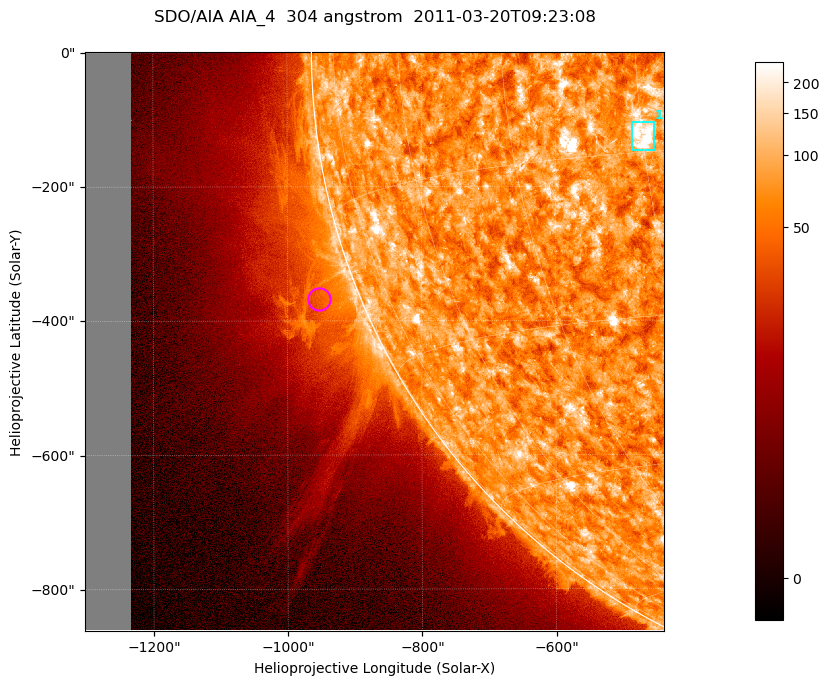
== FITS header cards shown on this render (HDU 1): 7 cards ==
TELESCOP= 'SDO/AIA '           / For AIA: SDO/AIA
INSTRUME= 'AIA_4   '           / For AIA: AIA_ATA1, AIA_ATA2, AIA_ATA3 or AIA_AT
WAVELNTH=                  304 / [angstrom] Wavelength
WAVEUNIT= 'angstrom'           / Wavelength unit: angstrom
DATE-OBS= '2011-03-20T09:23:08.123' / [ISO] Date when observation started; ISO 8
CTYPE1  = 'HPLN-TAN'           / CTYPE1; Typically HPLN
CTYPE2  = 'HPLT-TAN'           / CTYPE2; Typically HPLT

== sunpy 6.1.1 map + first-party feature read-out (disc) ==
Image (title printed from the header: SDO/AIA AIA_4  304 angstrom  2011-03-20T09:23:08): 1438 x 1438 px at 0.6 arcsec/px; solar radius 964 arcsec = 1605 px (partial field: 11% of the solar disc is inside the frame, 43% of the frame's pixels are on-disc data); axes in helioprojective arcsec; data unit not stated in the header (colour bar unlabelled)
Orientation: roll -0.132 deg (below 1 deg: not rotated)
Missing data: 7.9% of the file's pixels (0.0% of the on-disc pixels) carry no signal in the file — blank (NaN) pixels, whole columns, Tx -1302..-1232 arcsec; drawn neutral grey and excluded from every search
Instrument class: DISC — disc imager (sunpy class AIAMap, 304 A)
Bright regions (active regions / flare kernels): reference = the on-disc median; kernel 13 px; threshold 5 sigma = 115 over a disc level ~72.9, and >= 1.15x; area >= 2067 px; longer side >= 17 px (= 10 arcsec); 1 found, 1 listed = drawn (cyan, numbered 1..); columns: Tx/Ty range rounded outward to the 2 arcsec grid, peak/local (2 s.f.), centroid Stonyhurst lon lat
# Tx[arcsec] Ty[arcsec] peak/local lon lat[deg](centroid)
1 -488..-454 -148..-104 7.6 -30 -14
Off-limb structures (1.02-1.3 R_sun): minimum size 400 px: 6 found; the strongest spans PA ~95..125 deg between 1.02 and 1.18 R_sun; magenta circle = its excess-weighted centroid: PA ~110 deg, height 1.06 R_sun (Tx ~-954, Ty ~-368 arcsec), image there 2.1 x the reference